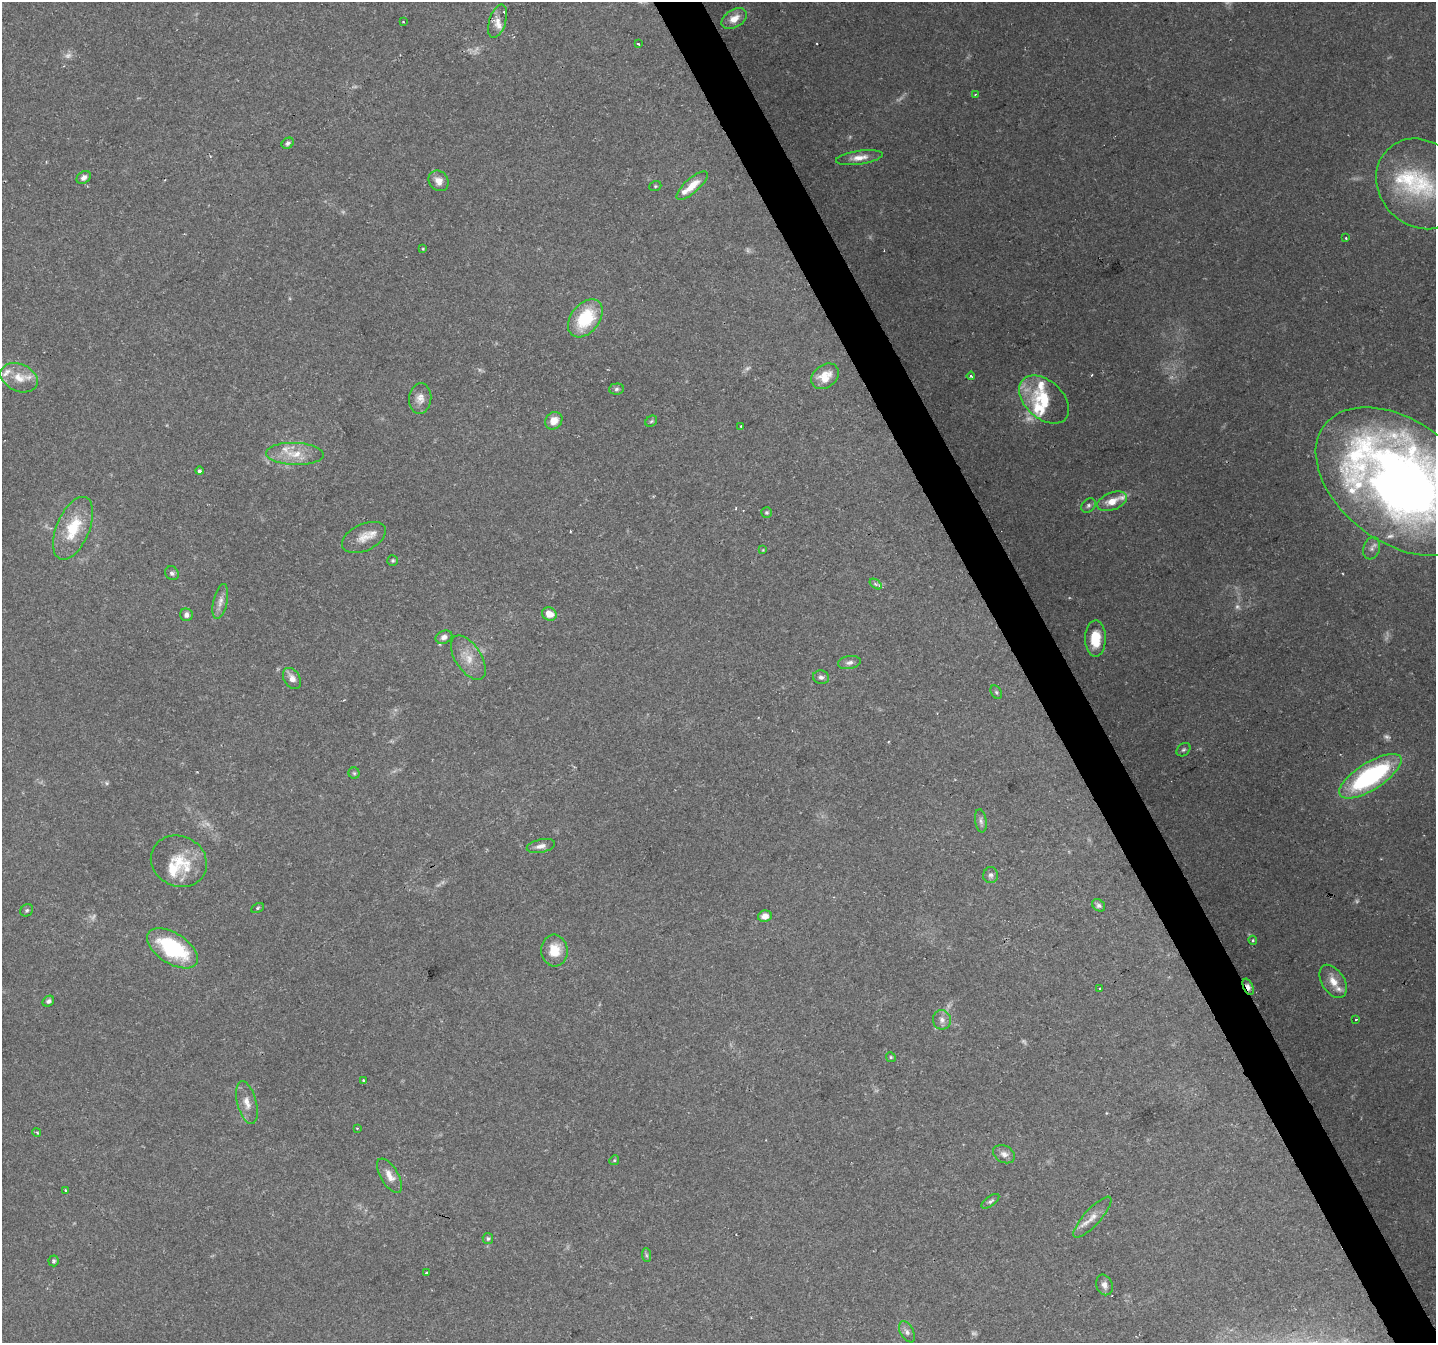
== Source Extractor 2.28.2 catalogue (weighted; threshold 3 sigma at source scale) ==
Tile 6 of 4 x 4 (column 2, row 2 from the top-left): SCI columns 1437-2870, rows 2839-4179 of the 5738 x 5615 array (HDU 1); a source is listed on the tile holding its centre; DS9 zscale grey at full resolution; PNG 1438 x 1345 px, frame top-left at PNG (2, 2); each listed source drawn as its Kron ellipse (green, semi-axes under 4 px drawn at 4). Shown black and unused: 3% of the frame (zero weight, under 2 of 3 exposures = <1% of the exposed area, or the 3 px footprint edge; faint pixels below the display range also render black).
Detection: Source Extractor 2.28.2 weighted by HDU 2 'WHT'; one run over the whole footprint, this tile lists its part. Background 0.0816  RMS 0.005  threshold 0.0225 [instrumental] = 3 sigma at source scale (4.5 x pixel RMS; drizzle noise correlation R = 1.50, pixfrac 1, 0.0396/0.0396 arcsec/px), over >= 5 px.
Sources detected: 120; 16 too faint to see at this stretch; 5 cosmic-ray / hot-pixel residue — neither listed nor drawn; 15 inside a brighter listed object's ellipse — not listed separately; the other 84 listed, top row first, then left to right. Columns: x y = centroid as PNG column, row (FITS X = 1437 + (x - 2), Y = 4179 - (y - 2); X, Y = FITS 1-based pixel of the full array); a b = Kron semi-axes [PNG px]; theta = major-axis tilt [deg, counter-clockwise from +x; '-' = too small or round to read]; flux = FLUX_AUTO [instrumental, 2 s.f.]
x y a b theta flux
734 19 14 8 32 5.3
498 21 17 8 73 4.4
403 22 3 2 - 0.46
638 44 3 2 - 2.1
975 94 3 3 - 0.44
288 143 6 5 - 1.3
859 158 23 7 8 5.1
84 177 7 5 38 2.1
438 181 11 9 -52 4.2
1421 184 48 42 -45 50
655 186 6 4 21 0.67
692 186 20 7 42 7.3
1346 238 3 2 - 0.85
423 249 3 3 - 0.55
585 318 21 14 52 27
825 376 15 11 38 7.4
971 376 4 3 - 0.58
19 378 19 13 -24 8.5
616 389 7 5 3 1.2
420 398 15 11 84 4.2
1044 400 29 18 -42 21
554 421 9 8 - 5.2
651 421 6 5 - 0.83
741 426 3 2 - 0.79
295 454 29 11 -2 10
199 471 4 4 - 1.2
1399 481 93 60 -37 570
1112 501 15 8 21 6.4
1088 505 8 6 46 1.4
766 512 5 5 - 0.86
73 528 33 16 67 20
364 537 23 13 25 6.7
1372 548 11 8 72 2.8
763 550 4 4 - 0.43
393 560 5 5 - 0.77
172 573 7 6 - 1.4
876 584 7 4 -35 0.92
220 602 17 7 77 3.3
549 614 7 6 - 5.8
186 615 6 6 - 2.1
444 637 8 6 23 2.5
1095 639 18 10 89 13
468 658 25 13 -57 8.7
849 662 11 6 9 2.1
821 677 8 6 -9 1.9
292 678 11 8 -58 3.4
996 692 7 5 -60 0.97
1183 750 8 6 42 1.1
354 773 5 5 - 0.81
1370 776 36 13 32 78
981 821 12 5 -82 1.8
541 846 14 6 13 3.2
179 861 29 25 -26 17
991 875 8 7 - 1.7
1099 905 7 5 -39 1.4
257 908 6 4 28 0.81
27 910 7 6 - 0.99
765 916 7 5 11 3.8
1253 940 5 4 - 0.67
173 948 28 15 -33 51
554 951 16 13 -85 11
1333 981 18 11 -58 6.5
1248 987 8 5 -66 2.4
1099 989 3 2 - 0.8
48 1001 6 5 - 1.3
942 1020 10 9 - 2.9
1356 1020 3 2 - 0.76
891 1057 5 4 - 0.7
363 1080 3 3 - 0.72
247 1103 22 9 -75 5.6
357 1128 3 2 - 0.36
37 1132 4 3 - 0.59
1004 1154 11 8 -28 2.9
614 1160 5 4 - 0.7
390 1176 19 9 -59 5
65 1190 3 3 - 0.49
990 1201 10 5 36 1.4
1092 1217 27 8 47 5.9
488 1238 6 5 - 0.98
646 1255 7 4 -88 0.99
53 1261 5 5 - 0.88
426 1273 3 2 - 0.83
1104 1285 10 8 -69 2.6
907 1332 11 6 -62 2.1
Overlapping masked pixels (flux is a lower limit): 1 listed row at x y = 1248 987
Isophote crosses this tile's border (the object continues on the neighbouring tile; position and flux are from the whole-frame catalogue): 3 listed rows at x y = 1421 184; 1399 481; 1370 776